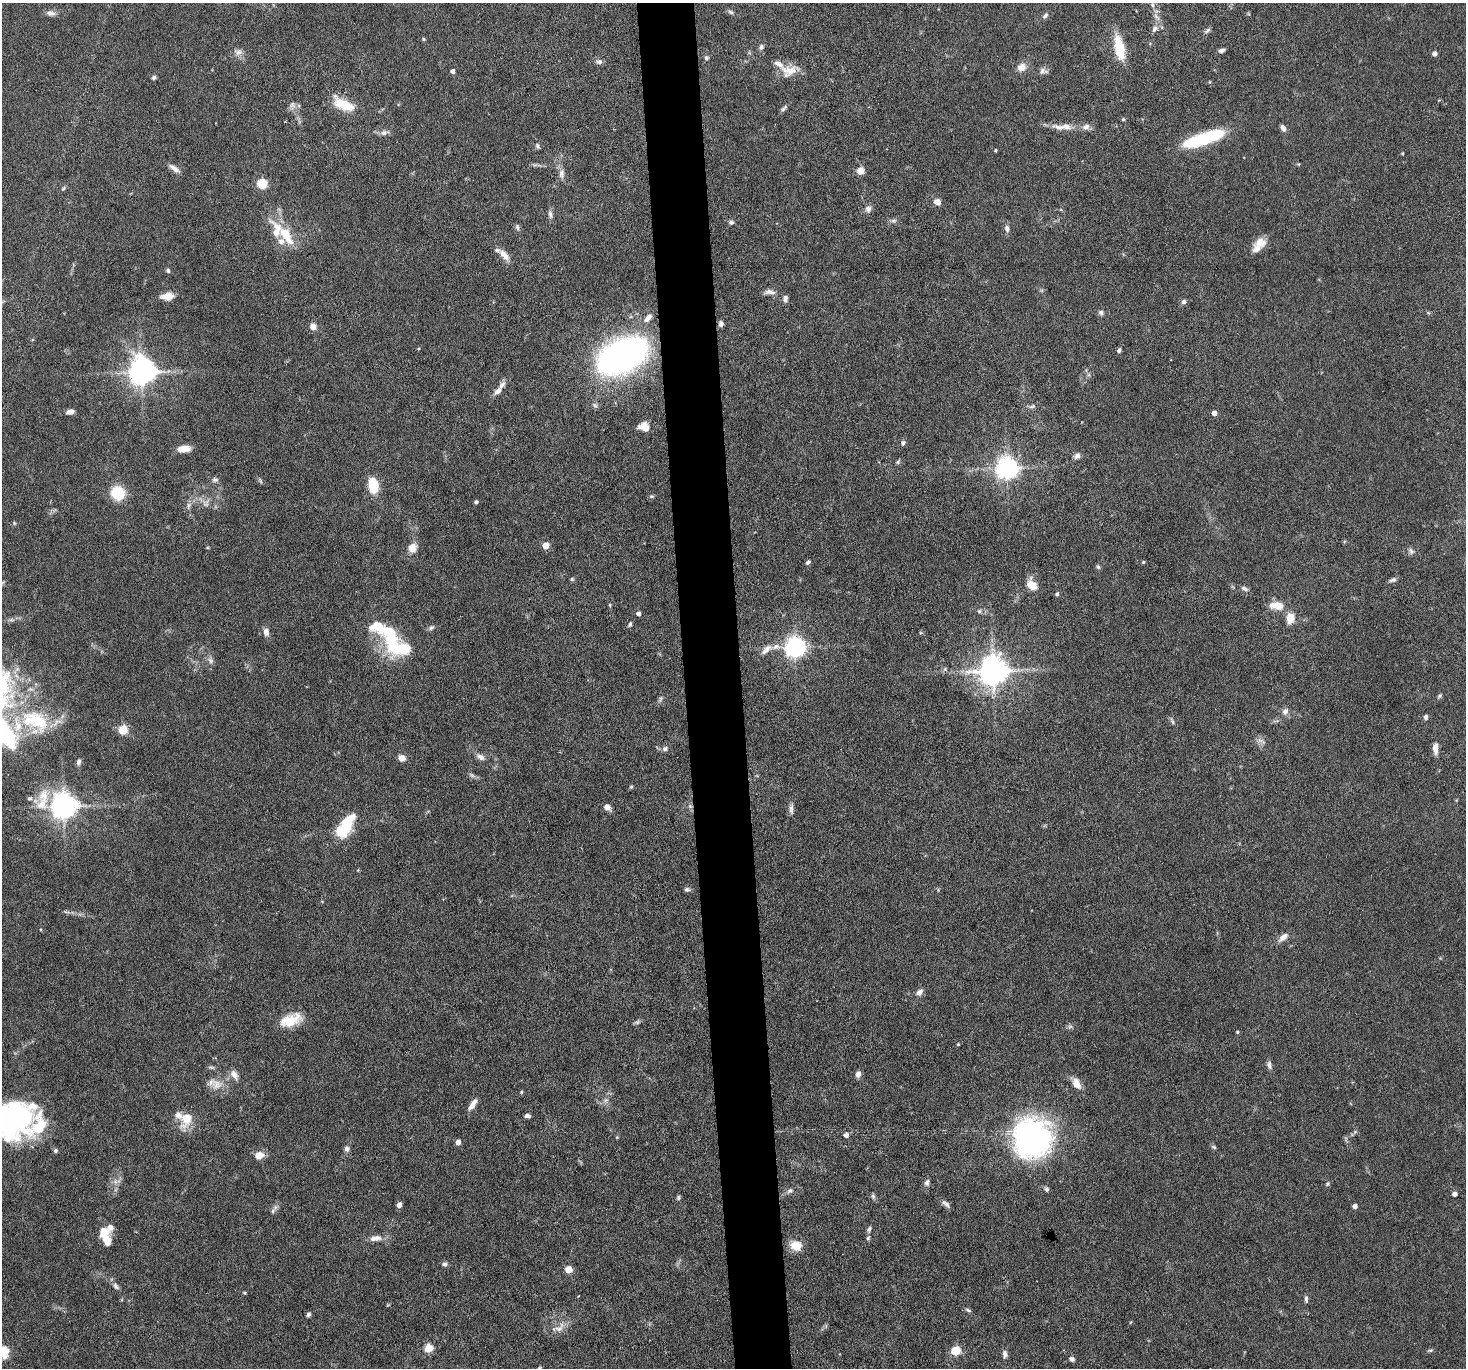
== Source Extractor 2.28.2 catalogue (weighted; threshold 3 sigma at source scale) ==
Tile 5 of 3 x 3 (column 2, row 2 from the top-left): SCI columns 1464-2927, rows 1512-2877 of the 4390 x 4364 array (HDU 1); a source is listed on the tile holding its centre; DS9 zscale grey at full resolution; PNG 1468 x 1370 px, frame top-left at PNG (2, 3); no overlay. Shown black and unused: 4% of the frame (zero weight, under 3 of 6 exposures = <1% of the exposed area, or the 3 px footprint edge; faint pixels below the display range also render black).
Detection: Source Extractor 2.28.2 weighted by HDU 2 'WHT'; one run over the whole footprint, this tile lists its part. Background 0.0814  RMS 0.0037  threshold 0.015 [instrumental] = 3 sigma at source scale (4.09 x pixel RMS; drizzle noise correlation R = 1.36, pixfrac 0.8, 0.05/0.05 arcsec/px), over >= 5 px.
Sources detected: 208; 4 too faint to see at this stretch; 3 inside a brighter object's white glare — not listed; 14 inside a brighter listed object's ellipse — not listed separately; the other 187 listed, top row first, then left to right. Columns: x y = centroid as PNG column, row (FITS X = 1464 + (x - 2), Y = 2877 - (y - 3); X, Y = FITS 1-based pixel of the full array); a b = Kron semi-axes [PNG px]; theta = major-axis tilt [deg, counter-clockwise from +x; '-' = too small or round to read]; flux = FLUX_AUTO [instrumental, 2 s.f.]
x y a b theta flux
1153 5 7 6 - 0.93
730 12 8 5 -27 0.78
51 13 12 7 -5 1.6
1045 16 9 5 54 0.91
1156 17 12 5 -47 1.6
1155 29 11 6 64 1.6
1207 30 9 5 38 0.85
424 39 5 4 - 0.39
761 47 8 7 - 0.99
1120 48 27 10 -77 12
1222 50 7 4 19 1.2
238 52 12 9 -7 2
1435 54 4 4 - 1.8
706 58 7 5 66 0.73
599 62 10 6 5 1.1
1021 67 11 9 35 3
790 70 26 13 7 5.7
453 71 4 4 - 1.6
1043 71 12 7 -2 1.4
154 77 5 4 - 0.81
343 104 27 12 -27 9.4
292 106 11 9 62 1.6
784 108 11 4 43 0.9
1123 119 5 4 - 0.41
1060 127 26 7 -13 3.3
1086 127 10 7 12 1.7
1283 128 7 5 -61 1.5
384 133 13 7 13 1.5
1203 139 41 10 18 29
537 146 7 5 -70 0.78
995 150 4 3 - 0.43
1299 164 5 3 - 0.26
174 168 14 6 -35 2.1
860 171 5 5 - 8.6
561 173 13 7 76 1.8
262 184 5 5 - 25
63 188 6 4 46 0.52
937 202 5 4 - 5
868 209 8 8 - 1.6
550 214 12 6 -81 1.2
893 221 8 6 0 0.92
731 222 7 5 1 0.84
517 227 10 5 -77 0.81
1007 229 9 6 -76 1.3
286 235 44 12 -48 11
1259 243 19 12 41 4
504 255 20 7 -48 3.3
168 271 5 5 - 0.77
769 292 14 6 -2 1.9
167 296 13 8 5 4.2
785 299 8 6 -89 1.4
1183 302 6 6 - 1.2
1101 312 7 6 - 1
648 318 13 8 51 2.5
721 324 6 5 - 1.1
313 326 8 7 - 2.3
418 349 4 3 - 0.34
1119 350 5 4 - 0.87
622 356 39 21 27 180
141 372 9 8 - 420
498 390 14 7 44 2.1
1032 406 10 5 18 0.98
70 412 8 5 11 2.1
1214 413 4 4 - 2.5
644 427 12 9 -19 3.4
903 443 6 5 - 0.94
184 449 12 6 6 5
1077 456 8 6 38 1.5
898 462 7 4 50 0.59
1007 468 7 7 - 280
215 480 8 6 13 0.98
260 481 8 3 -81 0.51
373 486 10 7 -85 16
118 493 10 9 - 19
651 496 7 5 0 0.56
476 502 4 3 - 0.86
205 504 10 7 -41 1.7
188 505 9 7 56 1.3
14 523 5 4 - 0.42
546 545 5 5 - 6.3
207 548 5 3 - 0.32
412 548 10 8 71 3.9
1411 551 9 6 -56 1.1
808 562 6 4 56 0.73
1143 562 4 4 - 0.41
1098 567 6 5 - 0.64
572 579 5 4 - 0.57
1393 580 9 5 20 0.97
1032 585 14 9 -52 4.4
1244 588 10 6 -24 1.1
1057 594 5 4 - 0.78
610 605 5 4 - 0.36
1277 605 16 8 -5 5.9
979 611 5 5 - 0.64
638 614 4 4 - 1.4
1290 618 16 11 83 3.8
11 620 8 5 -18 0.78
630 624 6 4 59 0.68
431 627 9 5 31 0.86
266 632 10 7 -78 2
390 633 34 21 -77 18
795 647 7 7 - 230
766 649 19 8 42 2.8
210 660 9 7 -54 1.2
945 669 6 6 - 0.74
993 671 9 8 - 580
1439 696 7 4 50 0.54
661 699 9 5 79 0.83
1285 711 10 8 50 1.7
1426 717 6 5 - 0.95
38 721 45 28 -34 25
1172 721 11 4 -69 0.77
123 730 5 5 - 18
665 748 8 6 18 1.1
1435 748 13 5 -88 2.8
480 757 12 7 -31 1.7
402 758 8 6 -22 2.3
79 762 8 5 77 1.1
472 775 9 5 -27 0.89
631 787 5 4 - 0.41
29 798 7 6 - 0.74
63 806 10 8 -15 410
690 806 6 5 - 0.8
607 807 8 6 -42 2
791 809 15 5 -90 1.4
345 827 24 10 55 21
358 870 5 3 - 0.3
687 889 8 5 -13 0.95
322 901 5 3 - 0.26
66 912 9 3 -12 0.73
1283 937 14 7 39 2.5
919 992 9 7 43 1.7
291 1020 26 13 20 8.2
1237 1032 4 4 - 0.38
958 1044 4 4 - 0.33
1269 1065 11 6 -80 1.2
211 1067 9 4 -7 0.7
234 1074 12 8 -61 2.4
858 1074 7 6 - 1.7
1076 1083 16 9 -61 3.5
217 1084 18 15 13 4.9
521 1092 5 4 - 0.4
606 1100 7 4 89 0.91
472 1106 12 7 53 2.5
527 1116 6 4 0 1.1
17 1118 41 30 44 62
187 1118 22 12 69 7.1
846 1135 5 5 - 1.5
617 1137 4 4 - 0.33
1032 1138 42 39 78 86
458 1142 4 4 - 2.8
1214 1147 8 5 -27 0.63
347 1149 7 6 - 1.3
55 1150 5 5 - 0.75
259 1155 10 8 9 3.5
116 1182 13 7 5 1.7
927 1183 9 6 72 1.1
1327 1184 6 5 - 0.62
1047 1189 7 5 -70 0.72
790 1191 10 7 31 1.3
1455 1194 4 4 - 2
873 1196 8 5 -89 0.77
678 1197 6 5 - 0.59
946 1204 13 6 -44 1.3
399 1205 4 4 - 2.3
1355 1206 4 4 - 1.9
275 1207 10 6 62 1.3
110 1227 12 8 71 2
869 1229 8 5 65 0.83
375 1238 16 7 6 2.9
868 1238 7 5 62 0.6
106 1240 9 7 -71 5.6
796 1246 13 11 -16 5.3
445 1264 7 6 - 0.93
568 1269 5 5 - 7.7
115 1286 10 5 -57 1.2
244 1293 4 3 - 0.42
1306 1299 9 4 -87 0.85
968 1310 8 3 -32 0.68
309 1314 6 4 56 0.76
559 1328 18 10 30 3.4
428 1348 7 7 - 5
1430 1350 9 3 11 0.54
955 1351 5 5 - 19
4 1352 12 10 -86 6.6
1005 1354 9 6 -81 1.4
1072 1359 7 5 -33 1
Overlapping masked pixels (flux is a lower limit): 1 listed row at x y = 690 806
Isophote crosses this tile's border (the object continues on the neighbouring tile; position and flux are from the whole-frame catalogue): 2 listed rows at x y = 17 1118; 4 1352